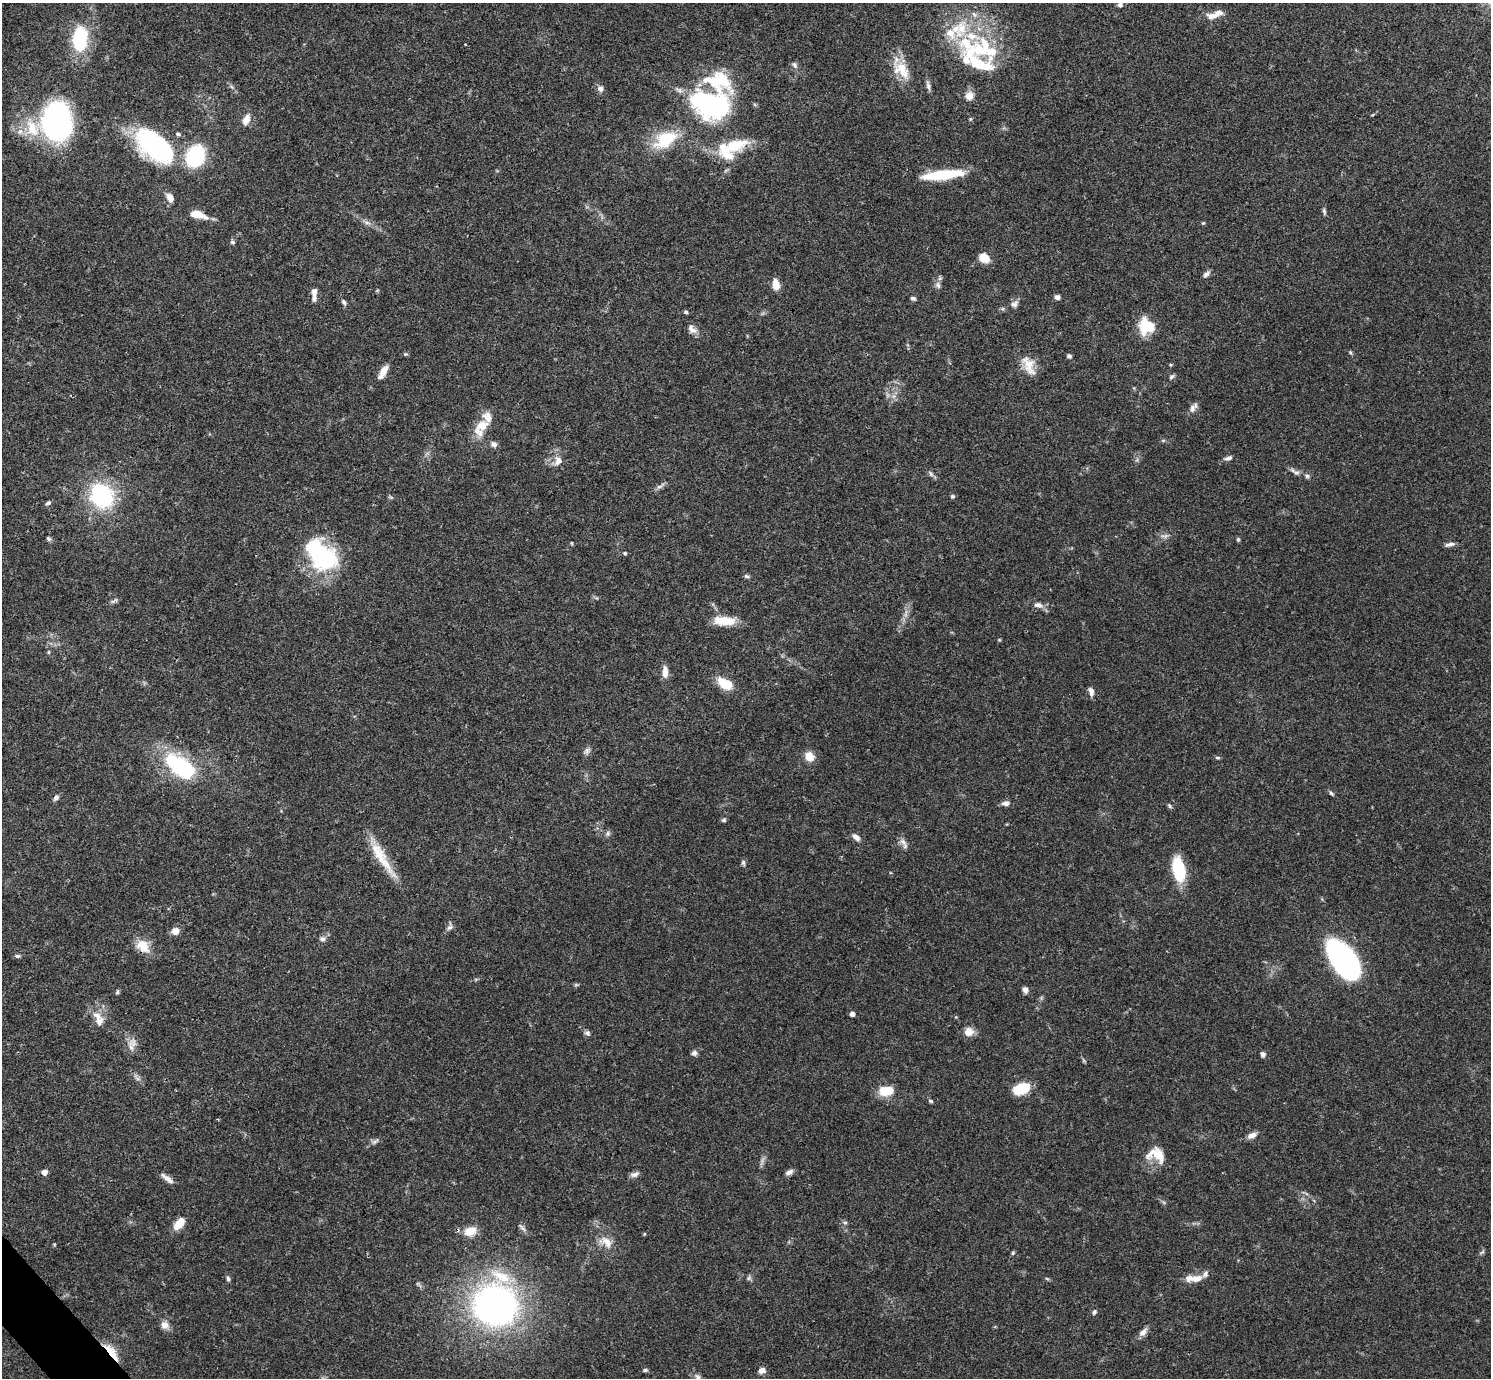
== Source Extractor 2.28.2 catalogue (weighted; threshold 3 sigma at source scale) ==
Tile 7 of 4 x 4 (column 3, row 2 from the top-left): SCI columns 2980-4468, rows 2909-4284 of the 5961 x 5958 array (HDU 1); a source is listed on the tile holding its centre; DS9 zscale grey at full resolution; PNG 1493 x 1380 px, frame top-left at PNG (2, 3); no overlay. Shown black and unused: <1% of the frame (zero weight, under 3 of 4 exposures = <1% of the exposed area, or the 3 px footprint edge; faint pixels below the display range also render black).
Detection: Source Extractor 2.28.2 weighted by HDU 2 'WHT'; one run over the whole footprint, this tile lists its part. Background 0.0413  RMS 0.0026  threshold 0.0118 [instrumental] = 3 sigma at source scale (4.5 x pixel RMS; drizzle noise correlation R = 1.50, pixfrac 1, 0.05/0.05 arcsec/px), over >= 5 px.
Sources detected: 169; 7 too faint to see at this stretch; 4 inside a brighter object's white glare — not listed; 21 inside a brighter listed object's ellipse — not listed separately; the other 137 listed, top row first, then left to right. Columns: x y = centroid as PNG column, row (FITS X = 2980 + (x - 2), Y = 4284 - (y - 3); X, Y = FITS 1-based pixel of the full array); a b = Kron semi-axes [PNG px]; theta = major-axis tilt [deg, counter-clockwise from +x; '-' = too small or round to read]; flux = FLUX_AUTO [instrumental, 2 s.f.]
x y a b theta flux
1120 5 6 5 - 0.72
1219 13 23 8 16 2.6
80 41 32 18 -82 14
981 48 48 35 8 24
794 65 9 6 -50 0.86
902 70 29 16 -52 6.8
928 86 13 5 -77 0.99
232 87 9 4 -36 0.64
600 88 8 7 - 1.1
969 96 12 11 - 2.1
710 104 52 40 -12 42
1372 115 5 3 - 0.23
246 119 14 8 68 2.3
970 119 5 5 - 0.3
57 122 35 28 -84 66
20 132 9 8 - 1.7
665 139 31 17 29 12
736 145 36 15 21 10
154 146 50 27 -39 37
195 156 18 15 67 23
943 175 40 8 6 15
170 198 11 7 -60 2.1
1324 211 10 4 -77 0.59
197 215 19 7 -15 4.5
367 223 10 4 -11 0.86
1203 223 5 5 - 0.32
232 242 6 5 - 0.56
984 258 10 8 -38 4
1206 274 10 5 46 0.96
776 284 11 7 -81 3
938 285 10 7 -63 1
314 293 16 6 -89 2.1
1057 297 6 5 - 0.89
913 298 6 4 -14 0.69
344 302 9 5 -63 0.7
1014 304 12 8 35 1.3
686 312 5 4 - 0.43
1146 326 18 16 -45 8.1
692 329 14 9 -44 1.6
1350 352 7 4 -59 0.37
405 354 6 5 - 0.39
1069 356 4 4 - 0.8
1029 365 28 14 -67 4.5
1171 365 5 4 - 0.29
383 372 19 7 60 2.7
1172 377 9 5 33 0.59
894 396 7 4 18 0.63
1192 408 12 8 79 1.4
482 426 18 14 31 4
1163 441 6 4 0 0.38
494 444 9 7 -23 0.95
1228 458 12 6 20 0.97
557 461 16 11 45 2.5
1296 472 10 6 -17 1
931 473 9 6 -52 0.76
1307 476 7 6 - 0.68
660 486 15 4 34 0.93
102 496 21 18 -53 31
952 496 6 5 - 0.47
391 497 7 4 -19 0.41
48 503 7 5 35 0.65
48 539 6 5 - 0.59
1238 539 6 4 70 0.34
572 543 5 3 - 0.25
1450 544 13 5 11 0.99
625 553 5 5 - 0.45
324 556 35 31 29 22
747 576 8 5 -21 0.59
114 601 12 5 29 0.68
1038 605 13 7 -10 1.5
724 621 27 11 -4 5.6
999 640 6 3 18 0.26
49 652 5 4 - 0.31
665 672 15 6 -90 2.3
725 684 15 9 -29 7.4
1091 692 11 6 -77 1.3
587 751 11 8 37 0.99
809 756 11 10 - 3.1
1217 758 6 4 -2 0.42
181 766 37 20 -35 25
1331 793 8 4 -45 0.51
56 798 7 5 50 0.94
1006 803 9 6 6 1.2
1169 806 7 5 -43 0.48
724 820 6 5 - 0.48
608 834 8 7 - 0.7
856 837 11 6 -42 1.3
903 842 12 8 -45 1.4
378 854 58 12 -57 8.4
743 863 8 5 -80 0.6
1178 869 21 9 -76 17
449 927 12 7 63 0.95
175 931 8 7 - 2
322 939 8 7 - 0.95
143 946 19 14 -44 4.4
17 956 7 5 -7 0.57
1344 960 35 17 -56 91
476 979 6 4 19 0.34
1025 990 6 5 - 1.3
117 992 6 4 78 0.4
852 1014 4 4 - 1.4
98 1019 24 12 -66 3.7
969 1032 12 12 - 2.1
587 1033 8 7 - 0.73
133 1043 16 10 -82 2.2
694 1053 7 6 - 0.88
1263 1054 6 5 - 0.8
138 1079 7 4 -19 0.62
1021 1088 18 11 19 8.2
886 1091 17 11 9 5.6
931 1101 7 4 -27 0.43
1252 1135 12 7 23 1.6
375 1141 13 5 35 0.92
1159 1155 23 18 -36 5.3
44 1172 5 5 - 2.1
789 1172 10 6 25 1
634 1174 12 6 15 1.1
167 1178 20 6 -36 1.6
845 1222 6 4 0 0.46
179 1223 13 7 50 4.7
522 1228 14 5 -44 0.81
470 1231 13 9 18 4.3
644 1234 4 3 - 0.25
606 1242 21 13 -35 3.7
1482 1252 9 4 30 0.45
1013 1253 6 4 69 0.38
749 1278 7 7 - 0.63
1197 1278 14 9 15 2.4
228 1279 7 6 - 0.57
495 1304 39 37 83 110
1094 1312 6 5 - 0.56
165 1325 10 8 -43 2
1143 1332 13 7 49 1.4
112 1352 25 7 -52 4.9
645 1370 6 4 2 0.48
762 1370 7 6 - 1.7
698 1377 9 7 -60 1.2
Overlapping masked pixels (flux is a lower limit): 3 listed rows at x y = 736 145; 143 946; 112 1352
Isophote crosses this tile's border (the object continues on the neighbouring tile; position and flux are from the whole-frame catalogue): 2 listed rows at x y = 1120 5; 698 1377